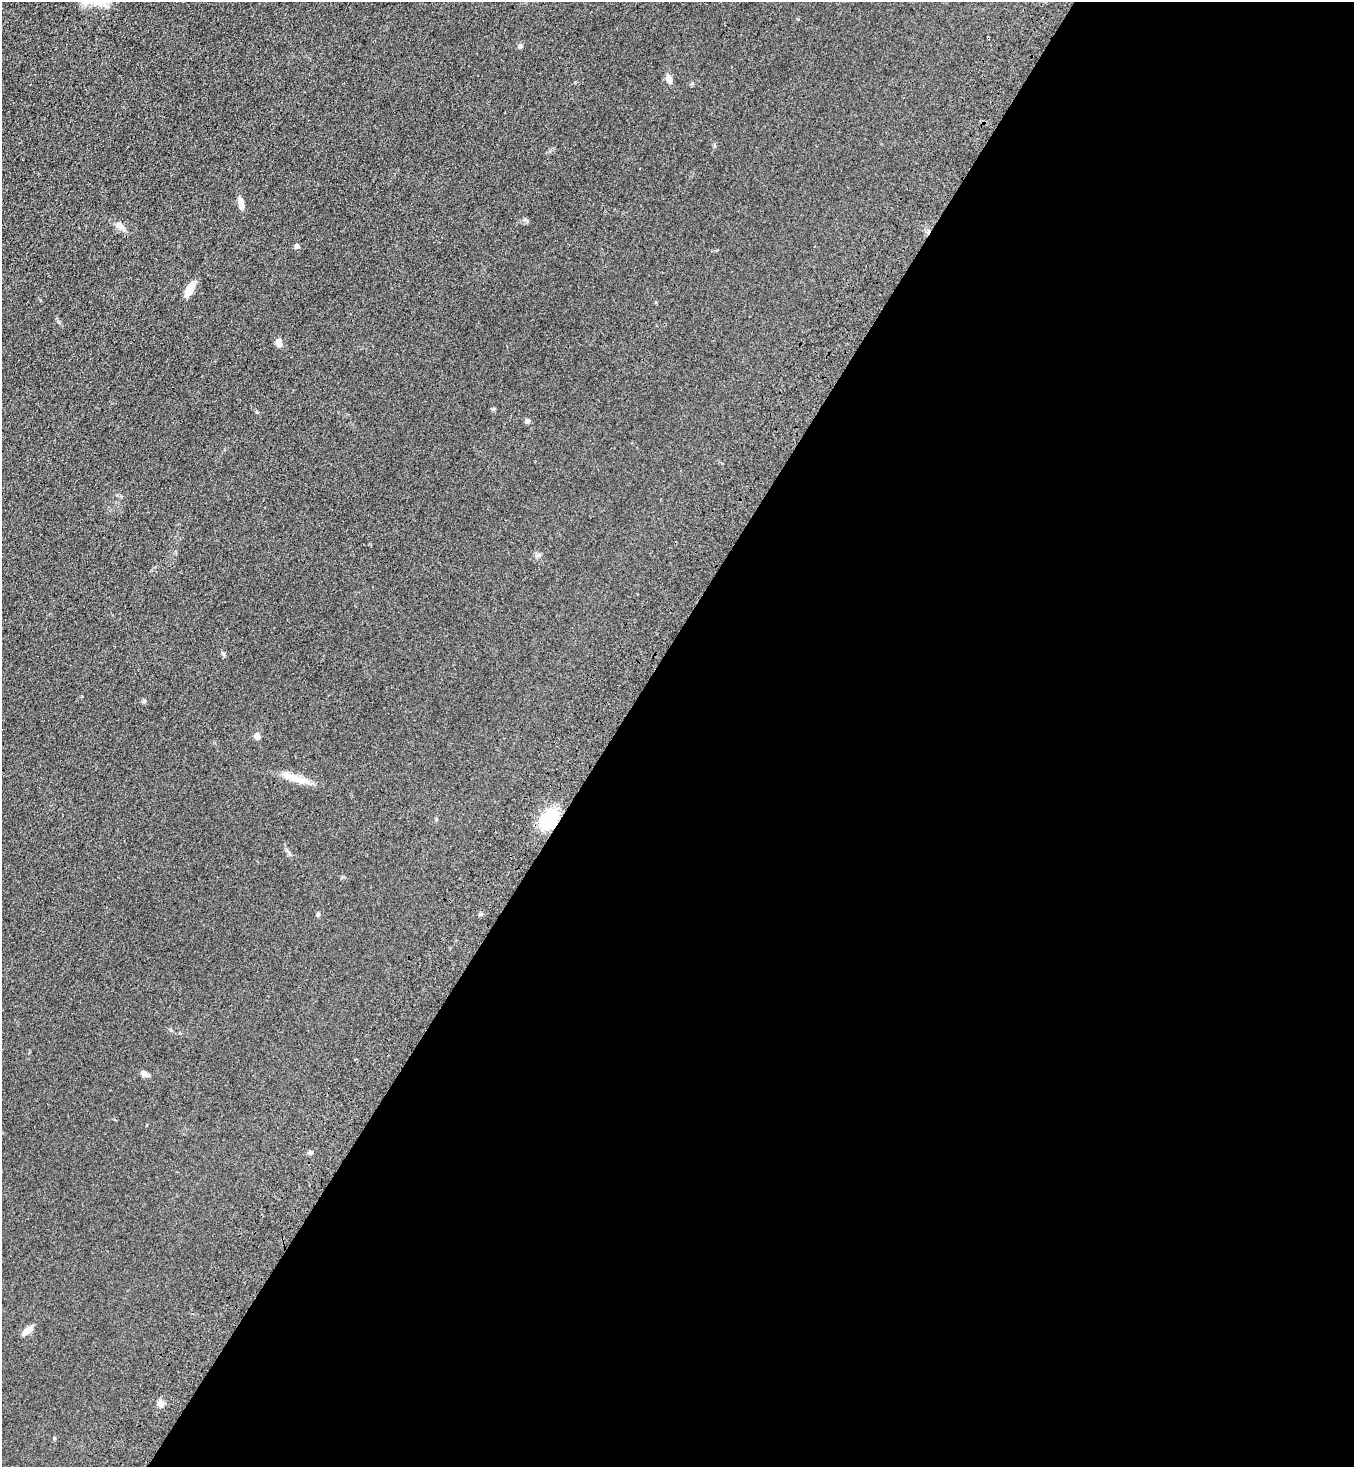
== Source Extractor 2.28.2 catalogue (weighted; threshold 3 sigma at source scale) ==
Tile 12 of 4 x 4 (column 4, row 3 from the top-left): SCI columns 4312-5663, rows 1542-3006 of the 6057 x 6013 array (HDU 1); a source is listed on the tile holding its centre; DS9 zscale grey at full resolution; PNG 1356 x 1469 px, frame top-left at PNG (2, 2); no overlay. Shown black and unused: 55% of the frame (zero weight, under 3 of 4 exposures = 6% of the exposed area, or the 3 px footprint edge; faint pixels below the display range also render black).
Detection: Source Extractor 2.28.2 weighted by HDU 2 'WHT'; one run over the whole footprint, this tile lists its part. Background 0.0553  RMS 0.0075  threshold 0.0337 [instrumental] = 3 sigma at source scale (4.5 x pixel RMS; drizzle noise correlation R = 1.50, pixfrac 1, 0.05/0.05 arcsec/px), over >= 5 px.
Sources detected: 18; all 18 listed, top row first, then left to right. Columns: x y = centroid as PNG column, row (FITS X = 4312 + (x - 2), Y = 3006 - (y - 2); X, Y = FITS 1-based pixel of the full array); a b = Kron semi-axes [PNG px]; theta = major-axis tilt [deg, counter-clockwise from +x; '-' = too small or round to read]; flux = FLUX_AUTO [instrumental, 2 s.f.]
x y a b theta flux
520 46 6 6 - 1.5
669 79 10 7 -72 4.4
241 203 14 6 -77 5.3
526 220 7 4 -19 1.1
120 226 14 8 -37 4.7
297 246 5 5 - 2.2
189 289 17 7 61 9.8
279 343 9 7 -70 3.6
527 421 6 5 - 1.8
223 653 6 4 -19 0.95
144 701 6 5 - 1.2
257 736 6 5 - 4.8
292 777 32 9 -17 12
550 819 18 13 49 39
318 914 5 4 - 0.88
144 1073 11 7 -47 2.6
27 1330 13 6 40 5.6
160 1403 10 6 90 3.7
Overlapping masked pixels (flux is a lower limit): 1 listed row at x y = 550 819
Unlisted compact peaks at least as high as the median listed source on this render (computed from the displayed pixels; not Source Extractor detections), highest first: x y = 54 1438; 493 409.